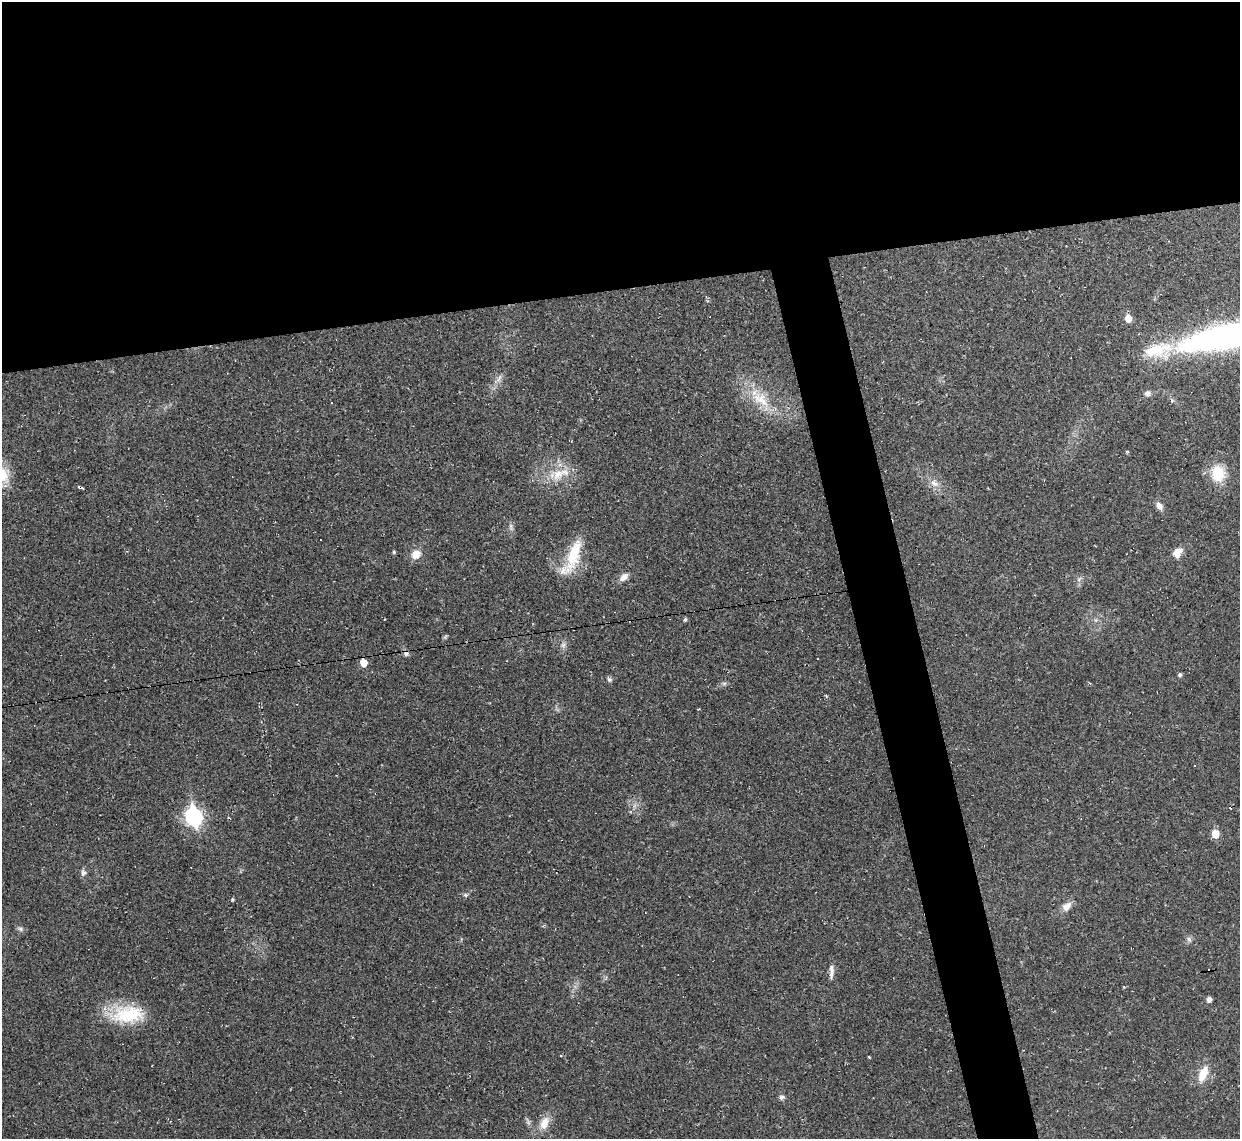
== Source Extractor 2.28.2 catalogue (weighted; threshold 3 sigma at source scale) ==
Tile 2 of 4 x 4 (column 2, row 1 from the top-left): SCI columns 1239-2476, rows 3547-4683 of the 4953 x 4933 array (HDU 1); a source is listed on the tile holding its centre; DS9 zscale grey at full resolution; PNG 1242 x 1141 px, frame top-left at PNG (2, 2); no overlay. Shown black and unused: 29% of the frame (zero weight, under 2 of 3 exposures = <1% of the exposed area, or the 3 px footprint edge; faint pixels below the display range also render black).
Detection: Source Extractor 2.28.2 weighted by HDU 2 'WHT'; one run over the whole footprint, this tile lists its part. Background 0.0341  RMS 0.0064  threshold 0.0287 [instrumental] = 3 sigma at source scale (4.5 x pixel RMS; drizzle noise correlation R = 1.50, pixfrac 1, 0.05/0.05 arcsec/px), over >= 5 px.
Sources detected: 48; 1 too faint to see at this stretch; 5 cosmic-ray / hot-pixel residue — not listed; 1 inside a brighter listed object's ellipse — not listed separately; the other 41 listed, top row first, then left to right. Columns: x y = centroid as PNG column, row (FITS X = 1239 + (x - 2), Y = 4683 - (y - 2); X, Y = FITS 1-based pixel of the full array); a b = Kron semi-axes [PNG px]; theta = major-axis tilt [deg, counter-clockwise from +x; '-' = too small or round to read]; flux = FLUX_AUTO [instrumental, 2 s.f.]
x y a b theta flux
1128 318 6 5 - 9.3
1227 336 122 26 11 200
499 378 14 5 58 3
1147 393 9 8 - 2.3
760 399 31 16 -35 19
332 402 3 2 - 0.89
1218 473 16 13 -81 19
559 474 35 13 17 16
2 476 27 20 71 17
934 483 14 8 -35 4.7
1159 506 10 7 -60 3.8
511 527 11 4 -82 1.7
394 552 4 4 - 0.91
1177 553 13 9 58 6.2
416 554 12 10 41 6.8
572 557 51 14 66 23
624 577 11 7 41 4.1
1079 579 8 5 46 1.6
685 620 6 4 63 0.87
445 637 7 4 55 0.91
563 645 7 7 - 1.9
406 653 8 6 -56 1.9
363 663 6 5 - 9.6
1180 675 5 4 - 1.5
609 679 8 5 -51 1.4
724 683 7 4 1 1.2
1194 765 3 2 - 0.42
194 817 9 7 -78 190
1215 834 6 5 - 12
83 873 7 6 - 2.5
465 895 7 5 -21 1.2
232 899 5 4 - 0.79
1067 906 13 9 45 5.1
20 929 7 6 - 1.5
1189 939 8 6 -72 1.9
831 971 20 6 88 3.5
1209 999 5 5 - 3.1
128 1014 44 22 5 34
1203 1074 18 9 67 11
782 1097 7 7 - 1.7
544 1123 19 11 65 8.3
Overlapping masked pixels (flux is a lower limit): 1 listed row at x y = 406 653
Isophote crosses this tile's border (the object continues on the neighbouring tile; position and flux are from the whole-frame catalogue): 2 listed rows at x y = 1227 336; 2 476